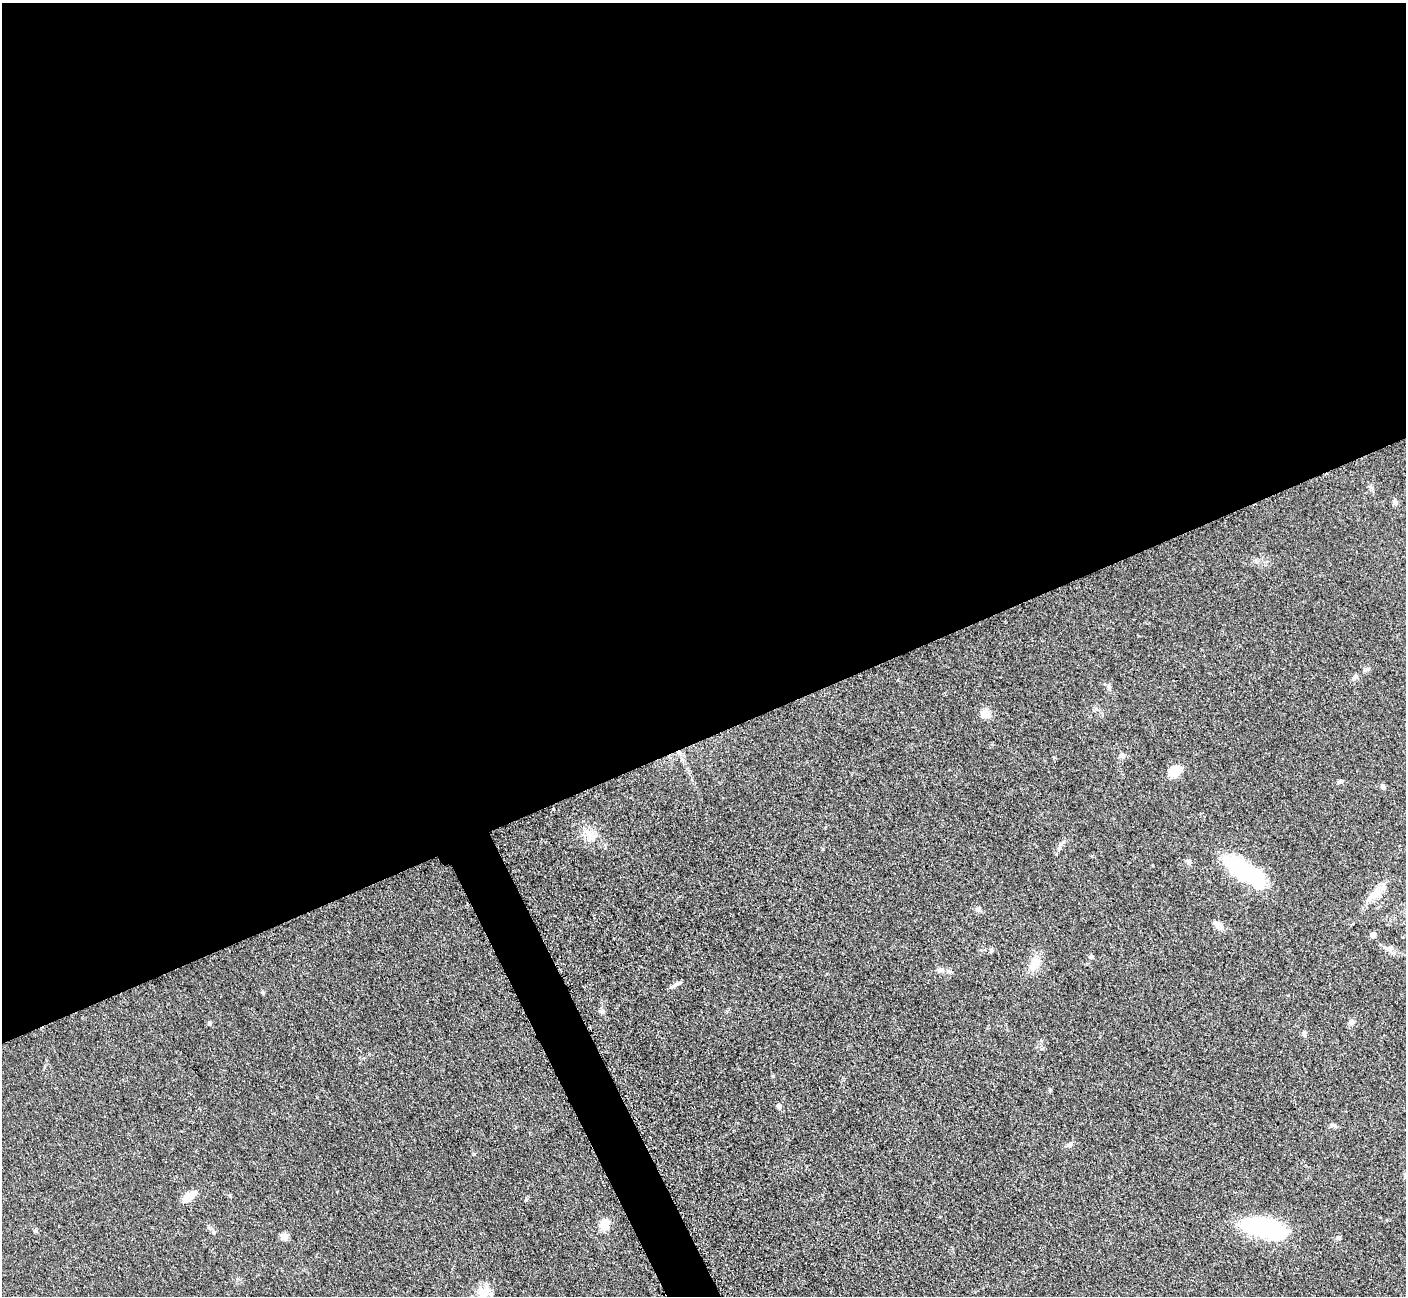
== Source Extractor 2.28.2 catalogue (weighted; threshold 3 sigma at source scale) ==
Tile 2 of 4 x 4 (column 2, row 1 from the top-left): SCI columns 1423-2826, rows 4179-5472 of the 5699 x 5661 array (HDU 1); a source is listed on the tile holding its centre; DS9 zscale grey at full resolution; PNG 1408 x 1298 px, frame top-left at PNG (2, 3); no overlay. Shown black and unused: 58% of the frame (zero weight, under 3 of 5 exposures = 4% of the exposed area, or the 3 px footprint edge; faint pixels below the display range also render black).
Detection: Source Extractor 2.28.2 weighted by HDU 2 'WHT'; one run over the whole footprint, this tile lists its part. Background 0.0529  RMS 0.0055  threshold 0.0249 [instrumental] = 3 sigma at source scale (4.5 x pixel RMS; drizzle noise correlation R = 1.50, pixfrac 1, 0.05/0.05 arcsec/px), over >= 5 px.
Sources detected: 38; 1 inside a brighter object's white glare — not listed; the other 37 listed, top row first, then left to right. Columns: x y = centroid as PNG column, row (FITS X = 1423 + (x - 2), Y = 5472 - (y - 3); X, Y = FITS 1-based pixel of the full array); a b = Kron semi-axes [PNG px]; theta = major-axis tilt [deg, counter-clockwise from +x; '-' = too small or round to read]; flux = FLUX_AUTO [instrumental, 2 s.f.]
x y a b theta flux
1395 502 7 7 - 1.7
1366 669 11 4 27 1.4
1355 677 7 6 - 1.7
1109 687 7 5 -71 1.3
985 713 8 8 - 8.2
1122 756 10 6 -27 1.7
1175 771 16 11 27 8.4
1340 781 6 5 - 1.3
1383 786 6 5 - 1.5
590 836 16 10 -62 5.9
1060 846 7 4 71 1.2
1188 862 7 6 - 1.5
1245 871 55 19 -35 45
1375 894 22 10 41 7.3
979 909 7 7 - 1.6
1218 925 12 7 -40 4.3
1373 935 5 4 - 4
1389 949 11 9 -34 2.7
991 950 6 5 - 1.1
1091 957 6 5 - 1.1
1035 963 19 12 59 7.9
940 970 10 6 1 1.8
949 972 7 6 - 1.4
678 984 14 5 28 2.4
603 1011 6 5 - 1.2
1352 1022 8 7 - 1.8
209 1023 6 5 - 0.9
779 1106 6 5 - 1.7
1333 1125 9 5 -6 1.3
1070 1145 7 4 45 1.1
189 1196 18 9 38 6.3
604 1224 10 9 - 7.9
1267 1227 39 15 -18 71
36 1231 6 4 -13 0.85
284 1236 10 7 -2 2.8
1339 1238 7 5 -28 1
484 1292 17 15 53 8
Unlisted compact peaks at least as high as the median listed source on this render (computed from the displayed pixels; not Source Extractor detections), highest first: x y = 474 1154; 263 993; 773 1076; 1050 1091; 214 1232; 823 849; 230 1195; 1056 854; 1092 856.